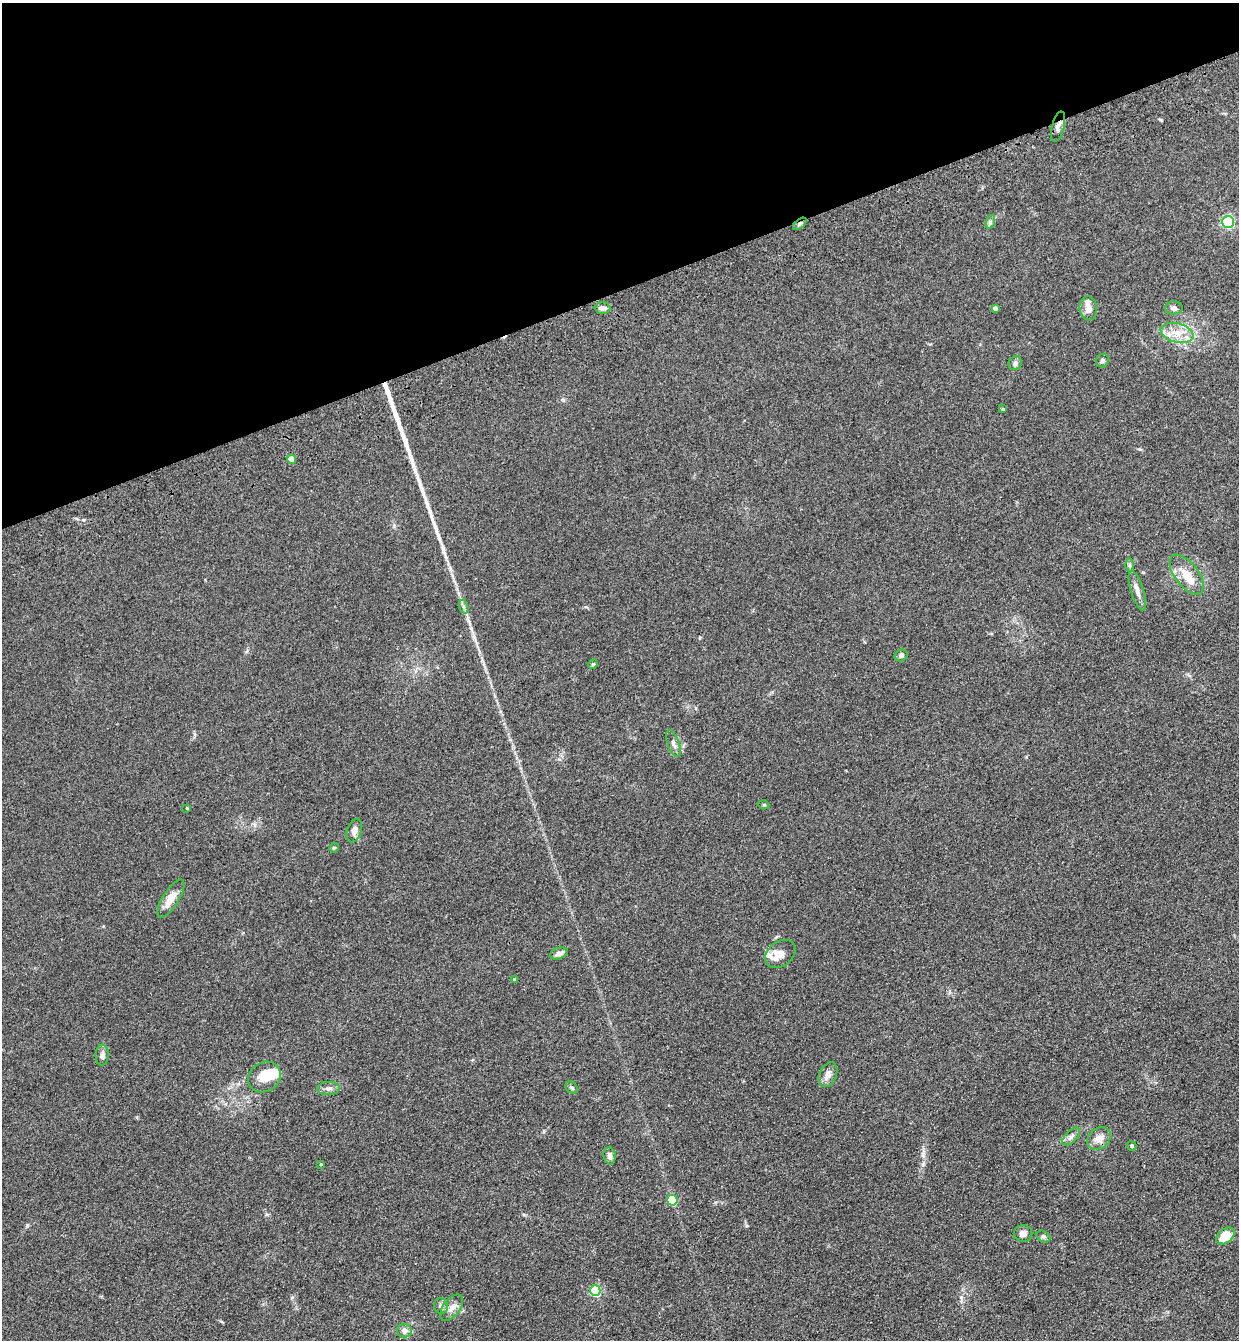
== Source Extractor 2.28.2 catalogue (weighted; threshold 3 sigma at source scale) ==
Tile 3 of 4 x 4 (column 3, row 1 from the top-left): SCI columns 2674-3910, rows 4129-5466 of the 5469 x 5580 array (HDU 1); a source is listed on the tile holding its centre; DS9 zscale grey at full resolution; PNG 1241 x 1342 px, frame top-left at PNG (2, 3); each listed source drawn as its Kron ellipse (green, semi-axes under 4 px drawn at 4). Shown black and unused: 22% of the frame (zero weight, under 3 of 4 exposures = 6% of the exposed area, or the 3 px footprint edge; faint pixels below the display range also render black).
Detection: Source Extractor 2.28.2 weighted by HDU 2 'WHT'; one run over the whole footprint, this tile lists its part. Background 0.157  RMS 0.01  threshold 0.045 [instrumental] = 3 sigma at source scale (4.5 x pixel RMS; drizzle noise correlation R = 1.50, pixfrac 1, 0.05/0.05 arcsec/px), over >= 5 px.
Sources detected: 54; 1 inside a brighter object's white glare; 3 long thin detections or spike segments (spike, bleed or trail) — neither listed nor drawn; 4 inside a brighter listed object's ellipse — not listed separately; the other 46 listed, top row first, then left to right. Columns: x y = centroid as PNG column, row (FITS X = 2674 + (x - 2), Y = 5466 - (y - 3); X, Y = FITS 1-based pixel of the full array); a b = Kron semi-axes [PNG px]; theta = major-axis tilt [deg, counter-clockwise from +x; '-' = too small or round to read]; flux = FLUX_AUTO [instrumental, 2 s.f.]
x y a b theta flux
1058 127 15 6 75 4.2
990 222 7 4 72 2.1
1228 222 6 6 - 130
800 224 8 4 38 2.2
602 308 8 6 -4 4
995 308 4 4 - 3.2
1088 308 12 8 -85 6.4
1174 308 9 6 4 2.8
1177 333 17 9 -14 13
1102 361 7 6 - 1.9
1015 363 7 6 - 2.8
1003 409 4 4 - 1.1
291 459 4 4 - 14
1129 565 6 4 -90 1.6
1187 575 23 11 -53 17
1137 591 21 6 -73 6.7
464 607 7 4 -71 1.9
901 655 6 5 - 2.8
593 664 5 4 - 1.1
673 743 14 6 -71 3.9
764 805 6 3 -17 0.94
187 808 4 4 - 0.82
354 830 12 7 72 5.4
334 848 5 4 - 1.1
171 898 22 8 58 11
559 953 9 5 17 4.1
780 954 17 12 39 8.3
515 979 4 3 - 1.4
102 1055 10 6 86 3.4
828 1075 13 8 66 5.6
265 1077 17 14 34 21
572 1087 7 5 -45 1.9
328 1088 11 6 3 4
1071 1136 11 5 46 3.5
1099 1138 13 10 39 8
1132 1146 5 4 - 1.5
610 1156 8 6 -81 3.5
321 1164 4 3 - 0.77
672 1200 5 5 - 46
1023 1233 9 8 - 5.1
1225 1236 10 7 39 22
1043 1237 7 5 -31 2
595 1291 5 5 - 76
441 1306 8 7 - 3.2
452 1308 15 8 53 6.9
404 1331 7 7 - 5.1
Overlapping masked pixels (flux is a lower limit): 2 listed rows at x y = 1058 127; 800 224
Unlisted compact peaks at least as high as the median listed source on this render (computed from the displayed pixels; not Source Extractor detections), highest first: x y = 961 1297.